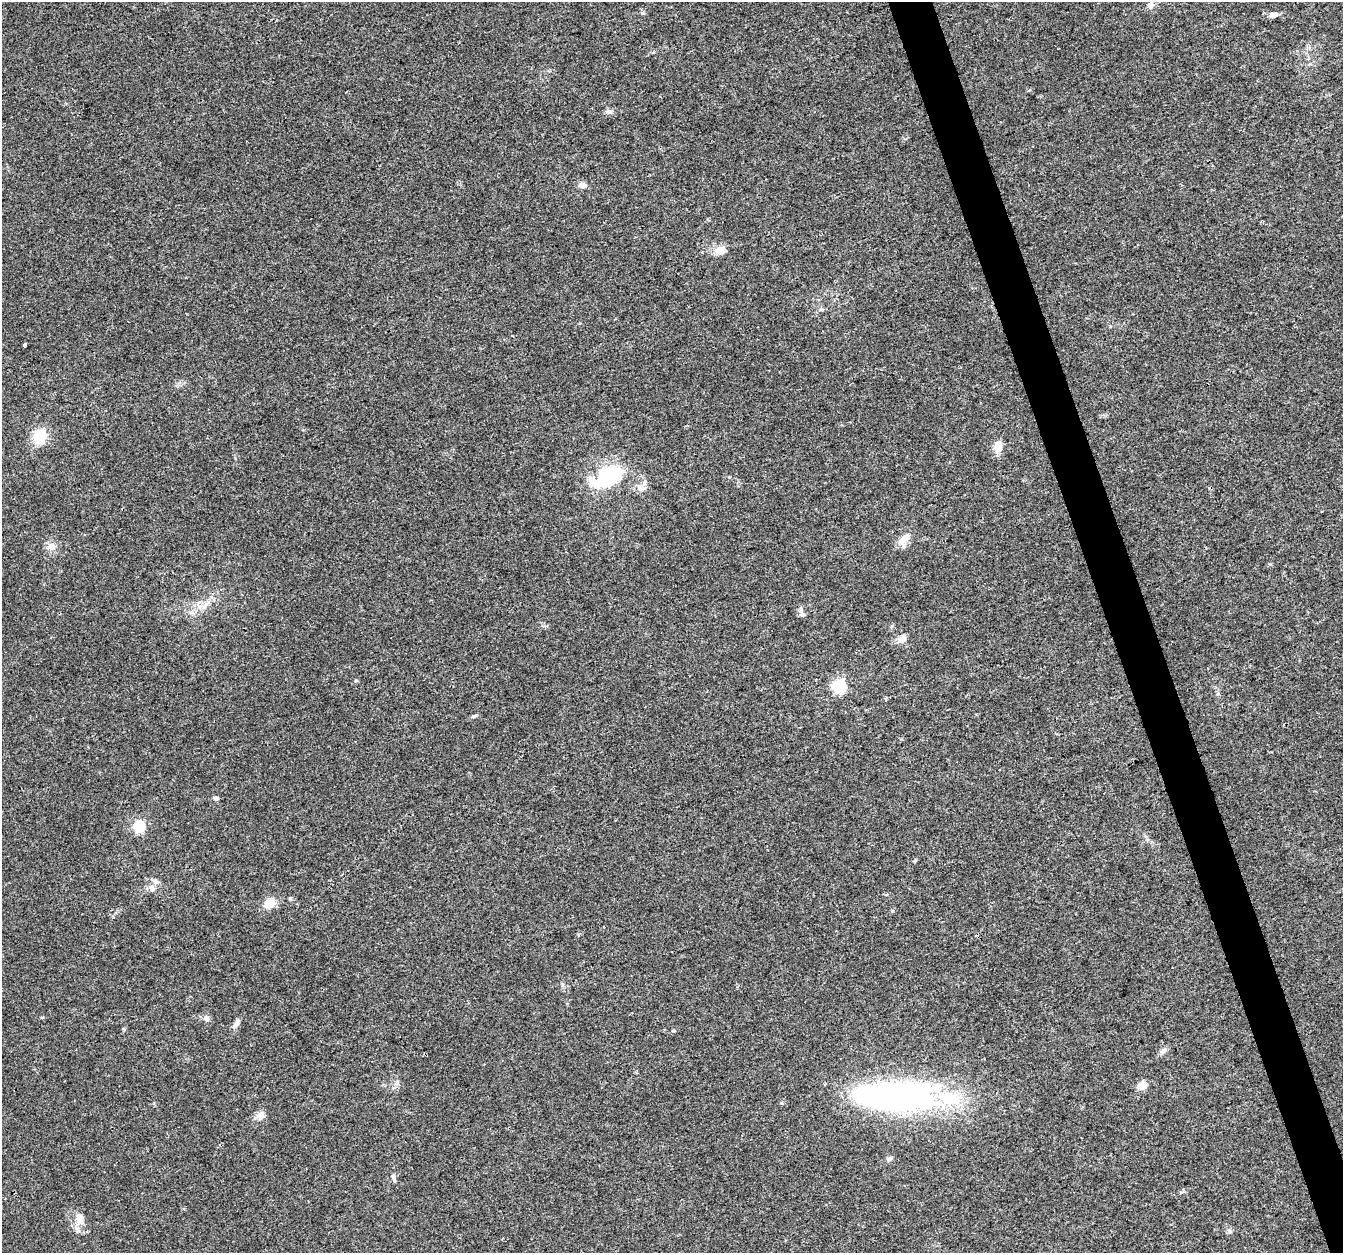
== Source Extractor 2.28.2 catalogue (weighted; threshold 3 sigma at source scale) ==
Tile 6 of 4 x 4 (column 2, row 2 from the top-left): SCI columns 1341-2681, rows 2567-3817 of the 5363 x 5188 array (HDU 1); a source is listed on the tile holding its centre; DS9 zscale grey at full resolution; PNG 1345 x 1255 px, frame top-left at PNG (2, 2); no overlay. Shown black and unused: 3% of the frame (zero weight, under 3 of 4 exposures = <1% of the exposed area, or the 3 px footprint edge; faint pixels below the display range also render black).
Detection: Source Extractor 2.28.2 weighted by HDU 2 'WHT'; one run over the whole footprint, this tile lists its part. Background 0.0182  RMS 0.0028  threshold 0.0128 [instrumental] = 3 sigma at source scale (4.5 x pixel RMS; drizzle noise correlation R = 1.50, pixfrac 1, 0.0396/0.0396 arcsec/px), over >= 5 px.
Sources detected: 38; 2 inside a brighter object's white glare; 1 cosmic-ray / hot-pixel residue — not listed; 3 inside a brighter listed object's ellipse — not listed separately; the other 32 listed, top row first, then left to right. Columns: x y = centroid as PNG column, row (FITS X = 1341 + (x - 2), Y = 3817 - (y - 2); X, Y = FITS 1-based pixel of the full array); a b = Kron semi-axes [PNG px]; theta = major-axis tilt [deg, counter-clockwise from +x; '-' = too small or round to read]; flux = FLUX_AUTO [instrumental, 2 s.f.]
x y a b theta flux
1150 5 9 8 - 1.3
1273 15 11 7 13 1.4
609 112 8 6 -2 0.93
581 185 10 7 -60 1.2
720 250 10 8 11 3.4
25 345 4 3 - 2.1
40 436 6 6 - 35
998 446 13 8 78 3.3
609 476 30 20 26 22
641 488 14 8 2 1.7
904 539 17 10 51 3.3
52 546 10 10 - 2.1
803 614 8 5 -20 0.67
902 639 12 8 39 1.8
839 686 6 6 - 41
886 699 4 3 - 0.76
474 716 9 4 17 0.6
216 798 6 5 - 0.81
139 826 6 5 - 27
915 861 5 4 - 0.41
151 888 9 7 82 1.1
290 898 6 4 1 0.36
270 903 15 11 26 3.5
206 1018 8 7 - 1.1
236 1024 17 6 58 1.2
1163 1051 10 7 40 1.1
1142 1086 5 5 - 9.2
904 1096 81 28 3 100
260 1116 12 10 46 1.6
889 1159 8 5 15 0.65
394 1177 12 5 -75 0.89
79 1219 18 10 -84 3.1
Unlisted compact peaks at least as high as the median listed source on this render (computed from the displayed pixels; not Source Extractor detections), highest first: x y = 642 13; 673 1031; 124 1029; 42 1017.